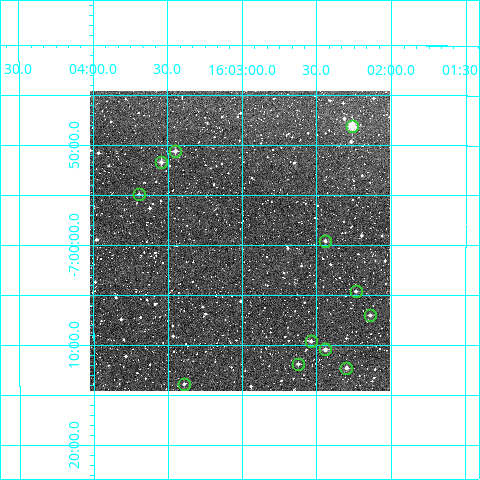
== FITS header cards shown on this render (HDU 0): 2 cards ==
NAXIS1  =                  300
NAXIS2  =                  300

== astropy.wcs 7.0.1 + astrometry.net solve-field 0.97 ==
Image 300 x 300 px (HDU 0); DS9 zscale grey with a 90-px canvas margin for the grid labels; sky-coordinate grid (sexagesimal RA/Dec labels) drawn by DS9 from the SOLVED WCS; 12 Tycho-2 reference stars matched to detected sources circled (green)
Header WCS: RA---TAN/DEC--TAN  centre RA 16:03:01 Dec -07:00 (240.75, -6.99 deg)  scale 6 arcsec/px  FOV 30.0' x 30.0'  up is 0 deg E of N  parity normal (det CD < 0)
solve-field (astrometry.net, Tycho-2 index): VERIFIED the header's WCS against the Tycho-2 star catalogue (verified at 2 index scales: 8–12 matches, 0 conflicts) and refined it, rather than solving blind
Solved WCS: RA---TAN-SIP/DEC--TAN-SIP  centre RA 16:03:01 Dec -07:00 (240.75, -6.99 deg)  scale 6 arcsec/px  FOV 30.0' x 30.0'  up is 0 deg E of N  parity normal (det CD < 0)
The solver's refit moves the header's centre by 1 arcsec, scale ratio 1.001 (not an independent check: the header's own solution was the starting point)
Tycho-2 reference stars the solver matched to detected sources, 12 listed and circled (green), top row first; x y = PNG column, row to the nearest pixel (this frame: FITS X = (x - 90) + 1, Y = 300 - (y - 91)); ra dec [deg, ICRS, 3 dp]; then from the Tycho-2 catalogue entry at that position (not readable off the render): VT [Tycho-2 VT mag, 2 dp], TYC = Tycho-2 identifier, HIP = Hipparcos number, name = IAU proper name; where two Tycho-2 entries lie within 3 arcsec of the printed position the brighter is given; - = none
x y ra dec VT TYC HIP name
352 126 240.566 -6.801 9.73 5044-464-1 - -
175 151 240.862 -6.843 11.52 5044-410-1 - -
161 162 240.886 -6.861 10.87 5044-698-1 - -
139 194 240.924 -6.915 12.45 5044-642-1 - -
325 241 240.611 -6.993 12.03 5044-774-1 - -
356 291 240.559 -7.077 12.38 5044-904-1 - -
370 315 240.536 -7.116 11.31 5044-926-1 - -
311 341 240.634 -7.160 11.50 5044-874-1 - -
325 349 240.610 -7.173 11.44 5044-885-1 - -
298 364 240.656 -7.197 11.46 5044-897-1 - -
346 368 240.574 -7.204 11.36 5044-929-1 - -
184 384 240.848 -7.231 12.43 5044-960-1 - -